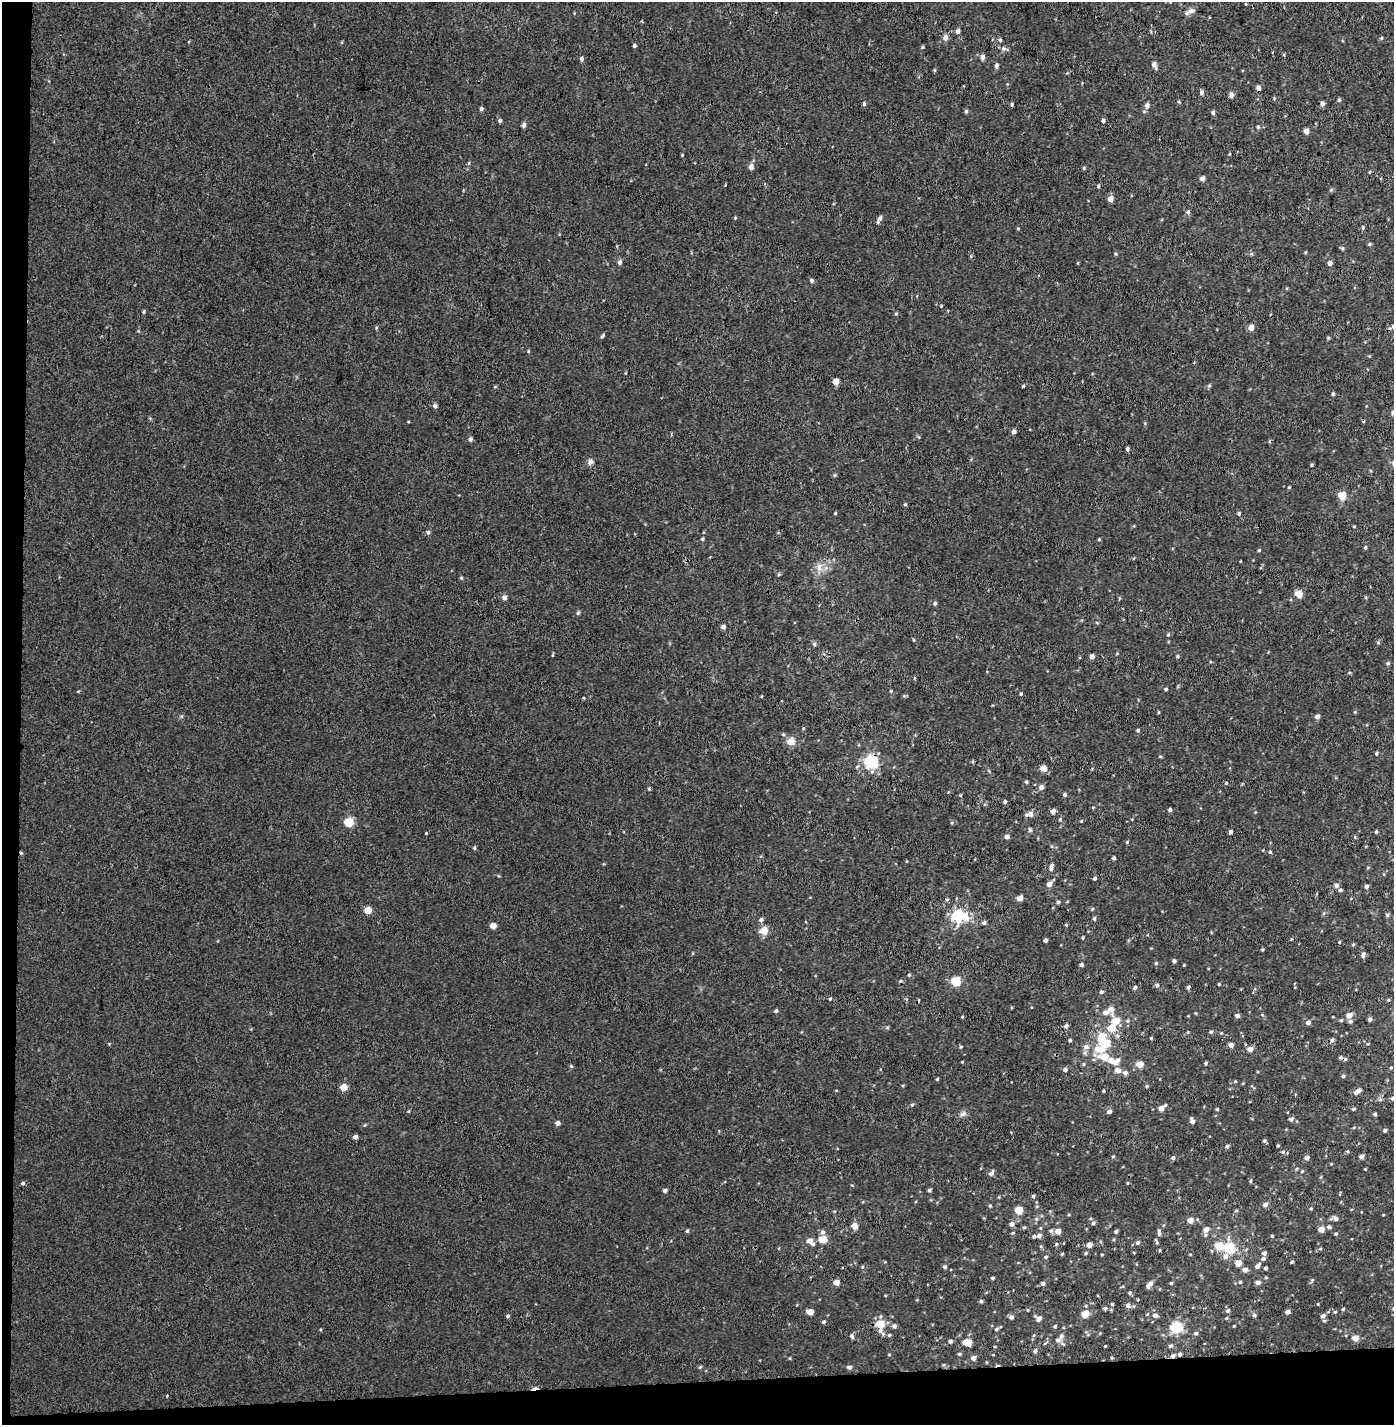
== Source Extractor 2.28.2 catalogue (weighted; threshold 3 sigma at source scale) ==
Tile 7 of 3 x 3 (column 1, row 3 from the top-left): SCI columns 39-1430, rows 125-1547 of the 4243 x 4517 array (HDU 1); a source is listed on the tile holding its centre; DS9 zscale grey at full resolution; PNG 1396 x 1427 px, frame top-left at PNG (2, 2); no overlay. Shown black and unused: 4% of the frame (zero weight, under 3 of 4 exposures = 6% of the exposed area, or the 3 px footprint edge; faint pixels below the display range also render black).
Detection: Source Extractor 2.28.2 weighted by HDU 2 'WHT'; one run over the whole footprint, this tile lists its part. Background 0.00101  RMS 0.0036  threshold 0.0163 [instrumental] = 3 sigma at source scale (4.5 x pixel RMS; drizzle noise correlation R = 1.50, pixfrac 1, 0.0396/0.0396 arcsec/px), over >= 5 px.
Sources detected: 374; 1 inside a brighter object's white glare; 7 cosmic-ray / hot-pixel residue — not listed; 13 inside a brighter listed object's ellipse — not listed separately; the other 353 listed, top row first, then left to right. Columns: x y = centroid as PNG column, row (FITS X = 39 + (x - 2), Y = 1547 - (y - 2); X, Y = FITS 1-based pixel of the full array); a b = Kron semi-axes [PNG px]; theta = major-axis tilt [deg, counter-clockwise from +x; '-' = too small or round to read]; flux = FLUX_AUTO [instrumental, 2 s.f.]
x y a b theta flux
1191 11 10 7 16 1.4
958 31 5 4 - 1.5
945 37 8 6 81 1.5
1381 38 5 4 - 0.49
1000 40 5 5 - 0.53
634 45 4 4 - 0.66
922 47 4 4 - 0.39
1004 49 10 6 -14 1.1
982 57 6 5 - 1.3
581 59 5 4 - 0.96
1154 65 8 5 -68 1.6
996 66 6 5 - 0.94
934 70 4 4 - 0.4
1258 88 5 4 - 1.5
1201 92 5 4 - 1.1
1231 95 5 4 - 1.7
1339 100 5 4 - 0.56
1179 102 5 3 - 0.36
864 104 6 4 -79 0.61
1012 104 4 3 - 0.51
1322 104 5 4 - 1.3
1147 105 6 5 - 1.5
481 109 5 4 - 0.84
966 111 5 4 - 0.63
1213 112 5 4 - 0.79
500 121 5 5 - 0.69
1103 121 4 4 - 0.81
524 125 6 4 75 1.1
1258 127 4 4 - 0.52
1306 131 4 4 - 2.7
1229 154 4 3 - 0.27
682 155 4 4 - 0.28
469 163 6 3 71 0.44
751 167 7 6 - 1.6
1084 168 5 4 - 0.43
1370 172 4 3 - 0.33
1202 178 5 4 - 1.7
1098 186 5 3 - 0.54
1331 190 5 5 - 0.46
1110 199 5 4 - 3.3
1188 212 6 5 - 0.96
735 218 4 4 - 0.35
880 218 7 5 63 0.99
1363 228 5 4 - 0.53
1018 229 5 3 - 0.3
1370 244 4 3 - 0.54
1342 248 6 4 -90 0.48
1305 252 4 3 - 0.37
1116 254 5 4 - 0.44
620 262 6 5 - 0.9
1330 263 4 4 - 1.6
812 281 5 4 - 0.77
941 306 3 3 - 0.32
144 312 5 3 - 0.44
896 314 5 4 - 0.41
1393 326 7 5 41 1.2
1251 327 5 5 - 2.5
602 336 7 4 49 0.58
528 351 4 4 - 0.37
836 382 5 4 - 4
1023 386 3 3 - 0.47
1209 386 5 5 - 0.58
1333 394 4 3 - 0.55
435 406 5 5 - 1
1392 412 6 5 - 0.7
1014 432 4 4 - 1.5
470 439 5 5 - 0.92
1127 449 4 3 - 0.81
590 462 8 6 77 1.5
1312 465 4 3 - 0.41
835 475 5 4 - 0.49
1289 487 4 4 - 0.34
1342 495 5 5 - 8.7
905 504 4 4 - 0.43
835 513 4 3 - 0.35
1239 513 4 4 - 0.67
428 532 6 5 - 0.68
702 539 4 4 - 0.52
1099 539 4 4 - 0.36
1365 548 5 4 - 0.53
1259 550 4 4 - 0.43
819 567 12 8 80 2.7
779 574 5 4 - 0.41
461 578 5 4 - 0.45
1299 594 5 5 - 7.1
1366 597 5 3 - 0.38
504 598 5 5 - 1.4
935 603 5 5 - 0.68
578 613 6 4 71 0.61
723 627 4 4 - 1.4
1168 635 5 4 - 0.45
914 640 4 3 - 0.36
1378 643 5 4 - 0.47
814 644 5 5 - 0.62
1092 656 5 4 - 1.6
1177 656 5 4 - 0.47
1388 663 5 4 - 0.61
1349 673 5 3 - 0.33
914 678 5 3 - 0.32
1166 689 4 3 - 0.5
891 691 4 4 - 0.37
1021 694 4 3 - 0.47
762 696 4 3 - 0.26
584 698 4 3 - 0.28
1158 712 5 3 - 0.33
1317 716 5 5 - 1.3
659 723 3 2 - 0.34
1138 730 4 4 - 0.52
791 741 11 11 - 3.2
1376 753 5 3 - 0.48
871 762 17 16 - 12
1044 768 6 5 - 3.2
1026 782 5 4 - 0.51
1226 783 5 4 - 0.38
1041 787 5 5 - 1.5
649 789 4 4 - 0.39
961 795 5 3 - 0.31
1065 795 4 4 - 0.76
1005 801 4 4 - 0.61
1093 807 5 3 - 0.3
1170 810 4 4 - 0.75
1053 811 5 5 - 1.7
1030 814 8 5 11 2.6
1081 821 4 4 - 0.38
349 822 5 5 - 15
1030 830 6 4 -73 0.72
1230 832 4 4 - 1
1376 832 4 3 - 0.57
426 833 3 3 - 0.29
1007 837 5 4 - 1.6
1355 837 5 3 - 0.31
1127 842 5 4 - 0.39
1051 846 5 4 - 0.39
474 848 5 4 - 0.54
1270 852 4 4 - 0.45
21 853 4 4 - 0.42
1114 858 4 3 - 0.73
1051 869 6 5 - 0.84
1095 878 4 4 - 0.61
1049 884 7 5 47 2.2
1336 885 6 5 - 1.2
1366 886 4 4 - 1.2
1340 890 4 4 - 0.75
1019 898 5 4 - 3.1
1058 902 5 4 - 0.72
1092 909 5 4 - 0.42
368 910 5 5 - 6.4
1387 915 6 5 - 0.7
959 916 21 18 -3 14
1094 919 5 4 - 0.67
761 920 6 5 - 0.84
984 923 5 5 - 0.77
1066 925 5 3 - 0.34
493 926 5 4 - 3.3
764 931 10 9 - 3.6
1083 938 4 3 - 0.35
1046 940 4 4 - 1.1
1339 942 4 4 - 0.37
1353 944 5 4 - 0.46
1262 950 3 3 - 0.38
1363 955 7 5 83 1
1174 961 4 4 - 0.71
1156 963 4 4 - 0.5
1081 965 4 4 - 0.95
909 975 4 4 - 0.41
956 981 5 5 - 17
1219 984 3 3 - 0.39
1157 985 5 5 - 0.76
1135 987 5 4 - 0.87
1188 987 4 3 - 0.81
1101 992 5 5 - 0.7
830 999 4 3 - 0.43
1388 1000 4 4 - 0.37
1110 1009 11 7 -76 2.6
776 1011 5 4 - 0.64
1262 1015 5 3 - 0.35
1349 1015 6 6 - 2.5
1237 1016 4 4 - 1.1
962 1017 4 3 - 0.37
1370 1019 5 4 - 0.88
1341 1020 4 4 - 0.57
1116 1021 8 6 31 5.5
1128 1021 6 5 - 0.67
1350 1021 6 5 - 0.73
1308 1023 6 5 - 1.3
1066 1026 5 5 - 1
1111 1028 7 6 - 4.9
1211 1032 5 5 - 0.66
1221 1033 4 4 - 0.37
1151 1038 3 3 - 0.42
1070 1040 4 4 - 0.56
1332 1040 6 5 - 0.95
1105 1043 16 7 24 11
1231 1045 4 4 - 2
961 1047 5 4 - 0.42
1086 1047 8 7 - 1.5
1250 1049 5 4 - 2.6
1104 1057 15 7 -12 6.9
962 1062 3 3 - 0.26
1206 1063 4 3 - 0.54
1084 1064 5 3 - 0.4
1140 1064 6 5 - 3.7
571 1066 5 4 - 0.44
1391 1067 4 3 - 0.39
1065 1069 5 5 - 0.86
1118 1070 7 6 - 1.9
1125 1073 5 5 - 1.3
1343 1076 5 4 - 0.6
937 1079 4 3 - 0.4
1235 1081 4 4 - 0.4
1146 1086 4 4 - 0.43
343 1087 5 5 - 4.6
836 1090 4 3 - 0.25
1359 1090 6 5 - 1.1
1103 1091 4 3 - 0.39
1392 1098 5 5 - 0.82
912 1105 5 4 - 0.47
1161 1108 7 4 38 2.8
1217 1109 4 4 - 0.47
1354 1109 5 4 - 0.44
408 1111 4 3 - 0.35
1109 1111 5 4 - 1.2
963 1114 11 6 21 1.4
1375 1114 4 4 - 0.67
1291 1119 6 5 - 1.1
1192 1121 6 4 -65 1.3
558 1123 5 5 - 1.3
1385 1130 4 4 - 0.73
355 1137 4 4 - 1.3
1264 1141 5 4 - 0.59
1227 1146 5 4 - 0.85
1278 1146 4 3 - 0.37
1347 1151 5 4 - 0.42
1283 1152 6 5 - 0.62
1113 1156 5 3 - 0.36
1362 1156 4 4 - 1.6
1173 1158 5 5 - 0.76
1307 1158 5 5 - 1.2
1365 1169 3 3 - 0.27
1302 1171 4 4 - 0.4
991 1173 7 5 51 1.2
1250 1181 4 4 - 0.42
23 1183 5 4 - 0.63
1127 1183 4 3 - 0.3
665 1190 4 4 - 0.92
929 1190 4 4 - 0.62
1033 1196 5 4 - 0.61
1265 1204 6 5 - 1.5
990 1206 5 4 - 0.45
1311 1208 4 4 - 0.38
1019 1210 5 5 - 8.5
834 1211 5 3 - 0.29
1236 1211 5 3 - 0.42
1335 1218 9 5 -10 1.3
1036 1219 6 5 - 0.69
1190 1220 5 5 - 2.5
1093 1223 6 5 - 0.73
1012 1224 6 5 - 1.3
855 1226 6 5 - 3
1024 1227 6 3 -17 0.4
1329 1227 6 5 - 0.78
1206 1229 7 6 - 2.2
1321 1229 5 5 - 3.1
687 1231 5 4 - 0.54
1051 1231 6 6 - 0.78
1058 1231 5 5 - 2.5
1116 1231 4 3 - 0.69
822 1232 6 6 - 1
1159 1232 10 5 -88 1.2
1013 1233 5 4 - 0.44
1336 1234 4 4 - 0.49
1039 1235 7 5 37 1.3
1272 1236 4 4 - 0.34
822 1239 6 6 - 5.9
810 1240 7 6 - 2.3
1138 1242 6 5 - 0.85
1089 1245 4 4 - 2.4
1219 1246 6 5 - 7.9
1229 1248 6 5 - 27
1320 1249 5 3 - 0.42
1160 1250 5 3 - 0.33
1212 1251 5 3 - 0.35
1085 1253 5 4 - 0.45
1264 1253 4 4 - 1.2
1062 1254 4 3 - 0.36
1102 1254 4 3 - 0.29
1190 1254 4 3 - 0.27
1225 1256 7 7 - 1.8
1046 1257 5 4 - 0.57
1263 1259 5 5 - 0.83
1292 1262 4 4 - 0.46
1238 1263 5 5 - 3.7
1257 1266 7 5 46 1.5
862 1267 5 4 - 0.39
944 1267 4 4 - 0.76
1265 1268 4 3 - 0.58
1245 1270 6 5 - 1.7
993 1278 3 3 - 0.54
1266 1278 5 3 - 0.36
1312 1280 6 4 47 0.47
836 1282 5 4 - 3.2
1240 1282 5 5 - 0.44
1258 1282 6 5 - 1.4
1043 1283 5 5 - 0.85
1171 1283 3 3 - 0.47
1150 1284 9 4 52 1.8
1130 1293 5 4 - 0.66
981 1301 5 4 - 0.58
1112 1304 4 4 - 0.4
1318 1304 4 3 - 0.32
1128 1305 6 5 - 1.4
1105 1308 5 5 - 0.55
1343 1309 4 3 - 0.38
1228 1311 7 6 - 0.87
810 1312 5 4 - 3.7
1288 1312 5 4 - 1.5
1335 1312 4 3 - 0.43
1085 1314 7 6 - 4.2
1147 1314 5 3 - 0.34
1155 1315 7 6 - 1.3
1254 1315 6 5 - 0.76
508 1316 4 4 - 0.61
1323 1316 6 5 - 1.4
1011 1317 5 5 - 1
1038 1318 7 6 - 1.5
1226 1318 5 4 - 0.44
823 1322 5 4 - 0.67
881 1324 6 5 - 8.3
894 1326 6 6 - 1.1
1055 1326 4 4 - 0.44
1234 1326 3 3 - 0.3
1176 1327 13 11 -20 8.8
996 1329 6 4 28 0.57
881 1331 14 6 -51 1.8
1196 1333 6 5 - 0.69
852 1336 7 4 -68 0.79
1061 1336 10 6 77 1.3
1355 1338 5 5 - 3.1
950 1341 5 5 - 0.76
967 1342 8 5 -1 5.7
1045 1343 5 3 - 0.36
1105 1346 3 3 - 0.26
1170 1346 5 5 - 0.79
1035 1351 5 4 - 0.86
960 1354 5 4 - 0.59
1179 1354 5 4 - 0.82
889 1355 4 4 - 0.35
1173 1356 5 4 - 1.2
790 1358 5 3 - 0.31
974 1358 6 5 - 1.5
1112 1358 4 3 - 0.34
700 1367 6 4 45 0.41
849 1367 6 5 - 0.9
Overlapping masked pixels (flux is a lower limit): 4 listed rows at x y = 871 762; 21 853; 1179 1354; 1173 1356
Isophote crosses this tile's border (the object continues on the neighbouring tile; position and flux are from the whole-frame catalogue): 3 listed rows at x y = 1393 326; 1392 412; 1392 1098